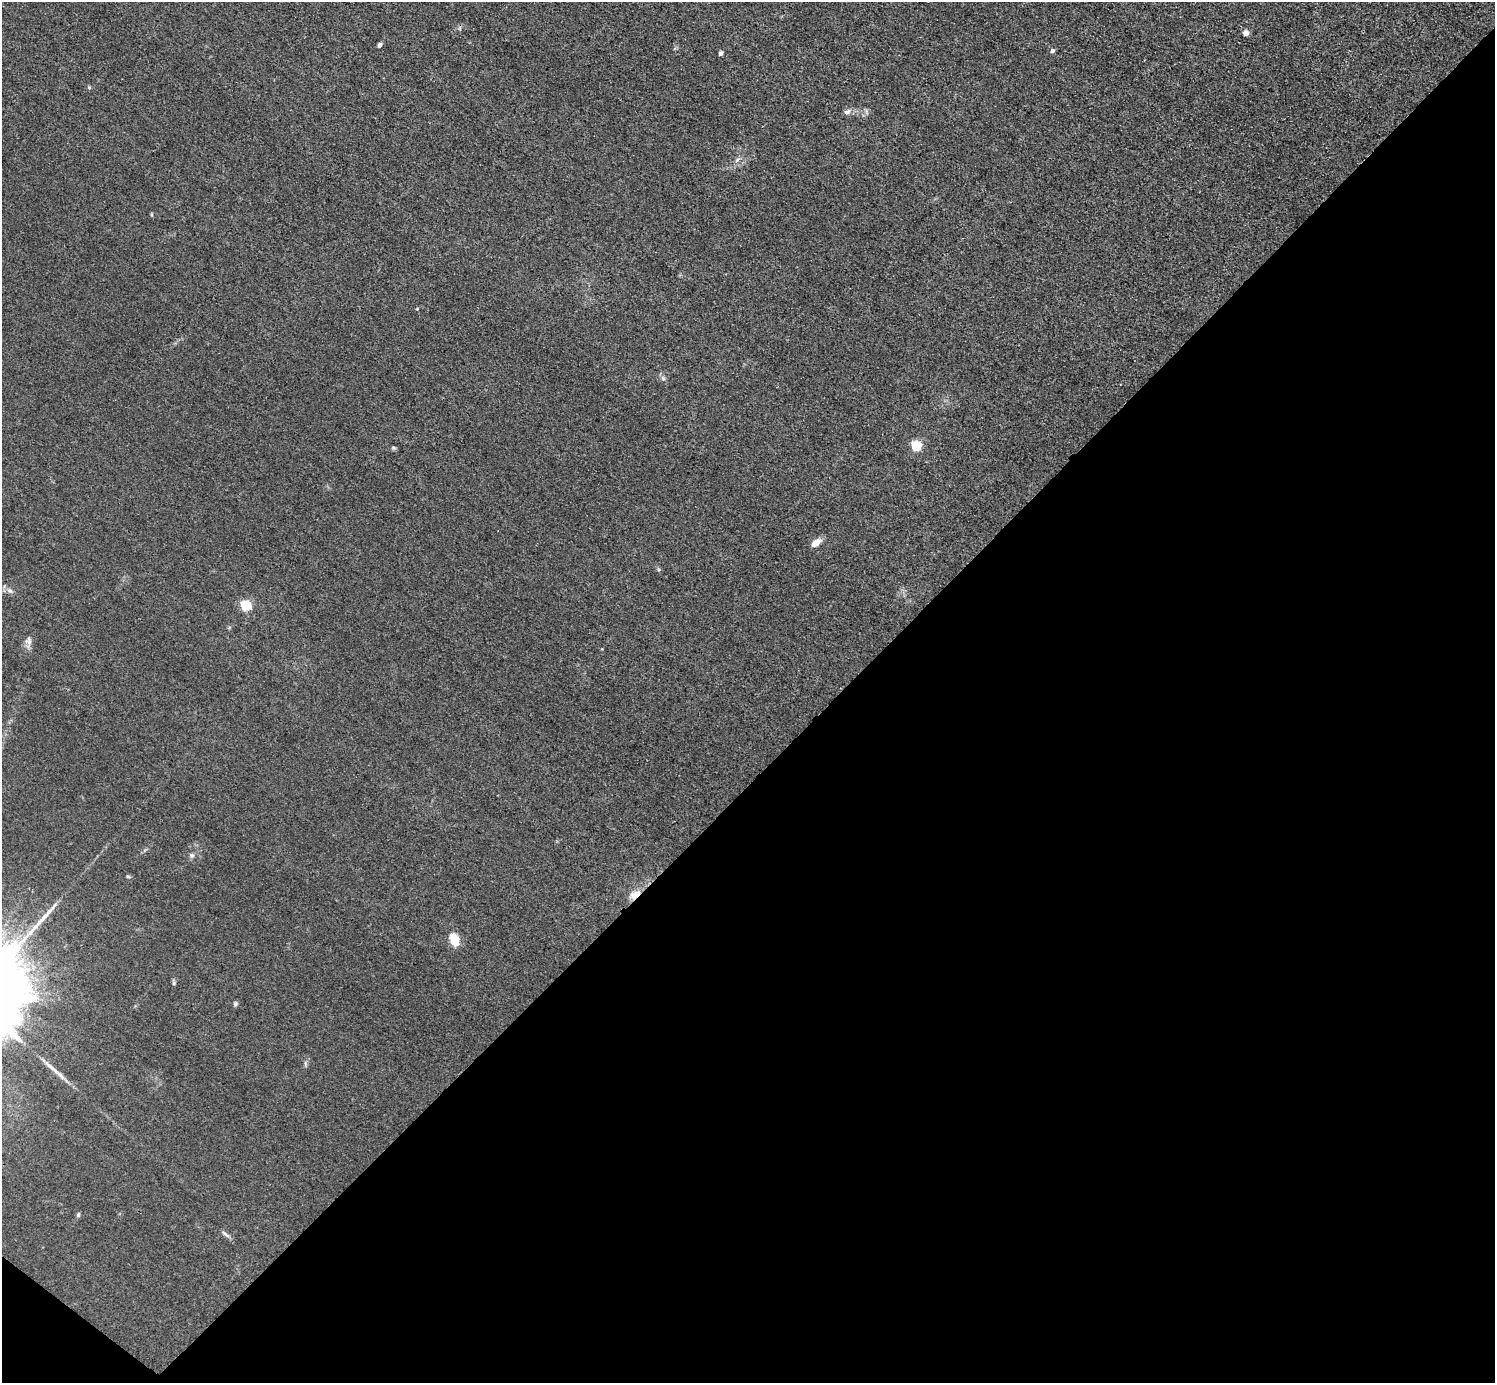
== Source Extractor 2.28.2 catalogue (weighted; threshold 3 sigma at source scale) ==
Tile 15 of 4 x 4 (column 3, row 4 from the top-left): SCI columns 2987-4479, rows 298-1678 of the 5974 x 5976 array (HDU 1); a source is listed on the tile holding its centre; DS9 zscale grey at full resolution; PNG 1497 x 1385 px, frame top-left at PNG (2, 2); no overlay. Shown black and unused: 44% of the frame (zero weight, under 3 of 4 exposures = <1% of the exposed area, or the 3 px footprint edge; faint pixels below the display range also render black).
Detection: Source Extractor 2.28.2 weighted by HDU 2 'WHT'; one run over the whole footprint, this tile lists its part. Background 0.016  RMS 0.0044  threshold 0.0197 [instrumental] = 3 sigma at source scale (4.5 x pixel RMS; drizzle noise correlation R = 1.50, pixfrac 1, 0.05/0.05 arcsec/px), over >= 5 px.
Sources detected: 25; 1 long thin detection or spike segment (spike, bleed or trail) — not listed; the other 24 listed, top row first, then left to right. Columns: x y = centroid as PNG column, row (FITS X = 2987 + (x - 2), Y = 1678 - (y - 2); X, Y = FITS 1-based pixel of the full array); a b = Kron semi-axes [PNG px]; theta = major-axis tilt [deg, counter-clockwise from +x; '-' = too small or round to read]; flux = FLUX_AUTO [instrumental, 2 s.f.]
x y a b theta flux
1246 33 4 4 - 4.3
379 45 4 4 - 1.6
1052 51 5 5 - 1.3
720 53 4 4 - 1.9
89 88 6 4 -1 0.52
847 112 10 7 37 1.6
737 160 8 5 46 1.1
417 309 5 3 - 0.34
663 378 7 6 - 0.98
916 446 5 5 - 30
393 448 7 5 -20 0.65
816 543 11 6 39 4.2
10 591 9 7 -41 1.6
246 606 5 5 - 33
29 640 15 6 -86 2.1
192 855 7 5 -20 0.96
128 876 6 4 -2 0.54
635 894 16 9 30 4.8
454 940 18 11 -73 6
174 983 6 5 - 0.72
235 1004 6 5 - 0.94
305 1063 8 4 -89 0.79
78 1215 7 5 74 0.74
225 1234 14 4 -37 1.3
Overlapping masked pixels (flux is a lower limit): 1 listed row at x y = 635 894